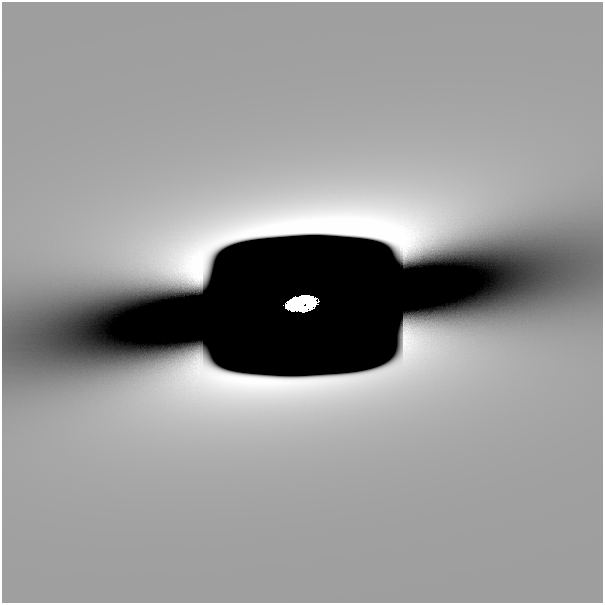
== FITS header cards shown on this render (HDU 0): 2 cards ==
NAXIS1  =                  601
NAXIS2  =                  601

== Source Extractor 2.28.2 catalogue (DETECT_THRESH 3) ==
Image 601 x 601 px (HDU 0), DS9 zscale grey, 1 PNG px = 1 image px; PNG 605 x 605 px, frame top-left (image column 1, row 601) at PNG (2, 2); no overlay
Background 3.16e-11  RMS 1.6e-11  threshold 4.85e-11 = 3 sigma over >= 5 px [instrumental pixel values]
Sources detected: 4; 3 with non-positive FLUX_AUTO (blend fragments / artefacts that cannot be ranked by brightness) are not listed; the other 1 listed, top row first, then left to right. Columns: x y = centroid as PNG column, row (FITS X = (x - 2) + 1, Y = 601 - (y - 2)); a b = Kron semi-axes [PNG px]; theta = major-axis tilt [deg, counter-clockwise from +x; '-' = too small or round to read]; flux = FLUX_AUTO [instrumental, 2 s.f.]
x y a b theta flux
300 303 24 11 9 7.9
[3 non-positive-flux detections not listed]